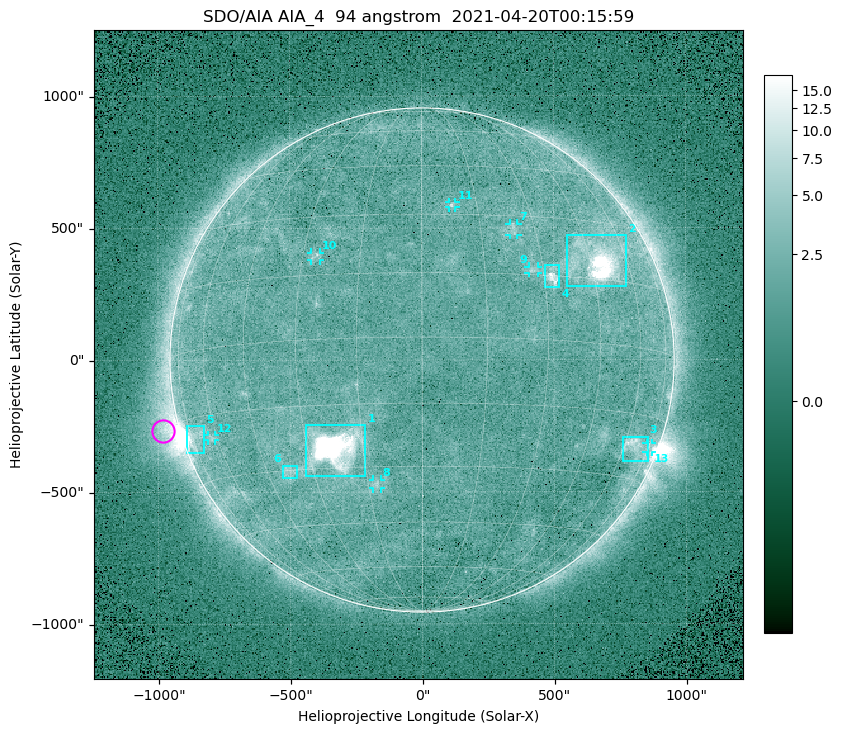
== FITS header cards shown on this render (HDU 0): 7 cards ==
TELESCOP= 'SDO/AIA '
INSTRUME= 'AIA_4   '
WAVELNTH=                   94
WAVEUNIT= 'angstrom'
DATE-OBS= '2021-04-20T00:15:59.12'
CTYPE1  = 'HPLN-TAN'
CTYPE2  = 'HPLT-TAN'

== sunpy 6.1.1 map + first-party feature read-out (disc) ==
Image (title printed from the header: SDO/AIA AIA_4  94 angstrom  2021-04-20T00:15:59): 512 x 512 px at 4.8 arcsec/px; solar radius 955 arcsec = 199 px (full disc in frame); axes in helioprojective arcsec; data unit not stated in the header (colour bar unlabelled)
Orientation: roll -0.138 deg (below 1 deg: not rotated)
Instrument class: DISC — disc imager (sunpy class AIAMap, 94 A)
Bright regions (active regions / flare kernels): reference = the median radial profile (limb darkening/brightening removed); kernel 5 px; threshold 5 sigma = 2.46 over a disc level ~1.73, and >= 1.15x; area >= 9 px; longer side >= 5 px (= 24 arcsec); searched inside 0.97 R_sun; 13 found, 13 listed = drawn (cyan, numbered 1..; 7 of them under ~33 arcsec drawn as corner ticks so the feature stays visible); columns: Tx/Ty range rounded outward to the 10 arcsec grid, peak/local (2 s.f.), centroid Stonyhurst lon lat
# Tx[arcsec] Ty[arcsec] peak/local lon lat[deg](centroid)
1 -440..-210 -440..-240 851 -22 -25
2 550..780 280..470 40 +48 +20
3 760..860 -390..-290 4.4 +66 -22
4 460..520 270..360 6.4 +32 +15
5 -900..-820 -350..-250 6.7 -72 -19
6 -530..-470 -450..-400 2.9 -38 -30
7 330..370 470..520 2.9 +24 +26
8 -190..-160 -490..-450 3.3 -13 -34
9 400..440 330..360 3.1 +27 +16
10 -420..-380 380..410 3.1 -27 +20
11 100..130 580..600 3.2 +8 +33
12 -810..-780 -300..-280 2.7 -63 -20
13 850..870 -350..-310 2.6 +75 -22
Off-limb structures (1.02-1.3 R_sun): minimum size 50 px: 5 found; the strongest spans PA ~90..115 deg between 1.02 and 1.21 R_sun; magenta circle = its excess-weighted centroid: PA ~105 deg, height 1.06 R_sun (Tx ~-980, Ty ~-270 arcsec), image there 5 x the reference